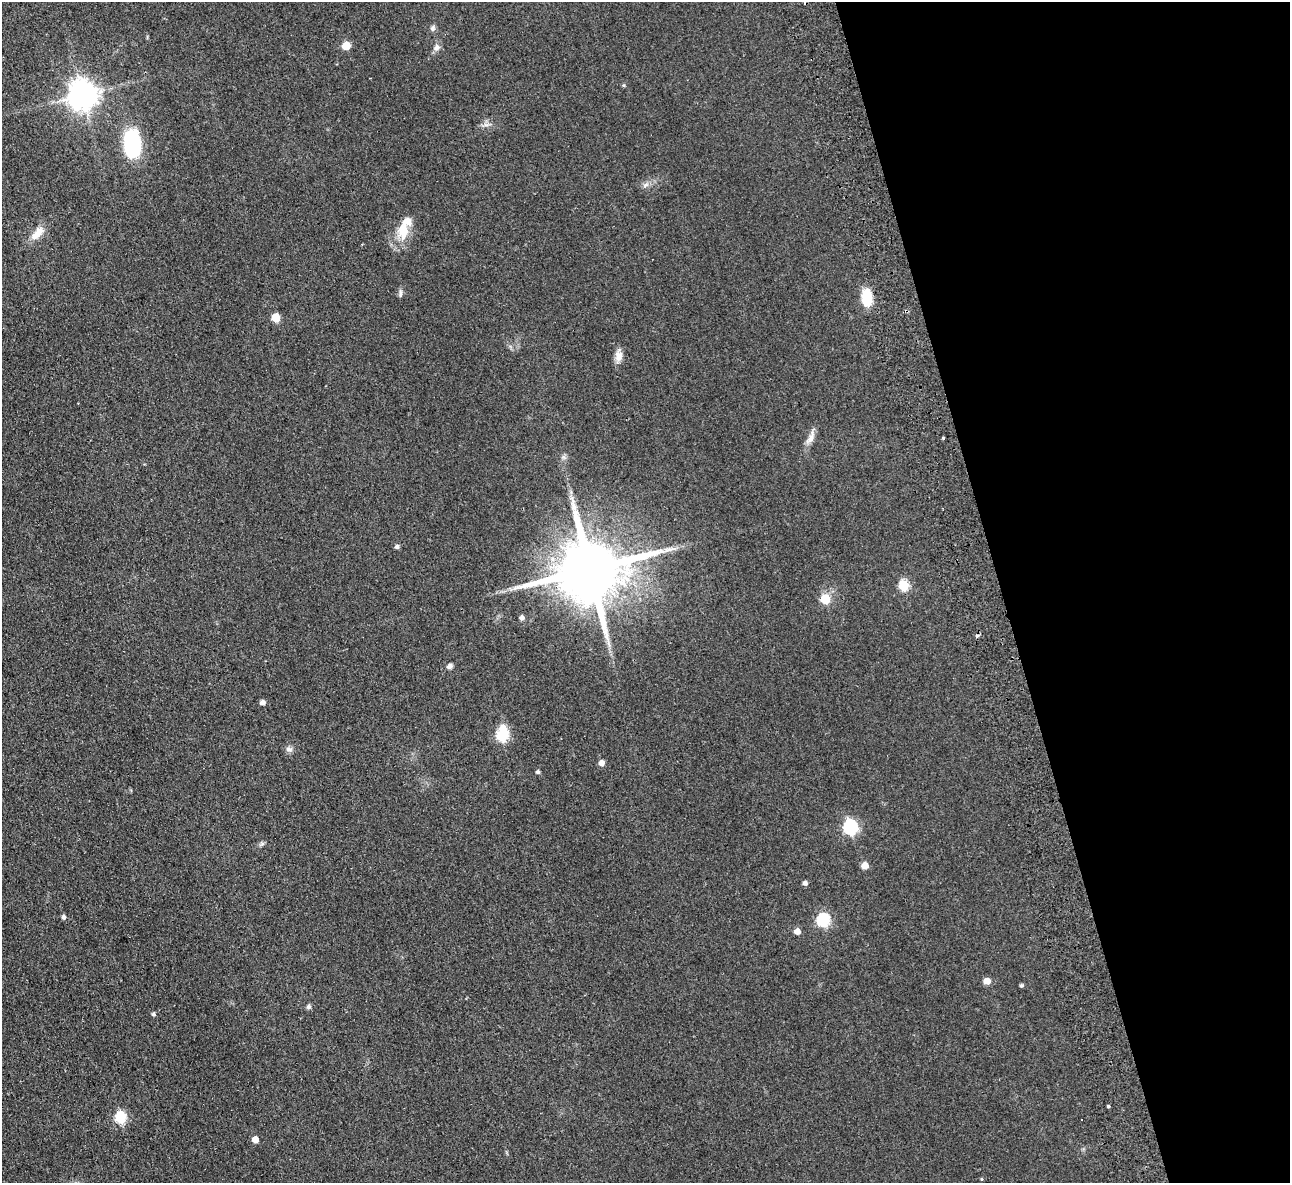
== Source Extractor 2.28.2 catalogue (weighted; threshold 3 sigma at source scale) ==
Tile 12 of 4 x 4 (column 4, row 3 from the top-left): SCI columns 3922-5209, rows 1465-2645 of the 5266 x 5170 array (HDU 1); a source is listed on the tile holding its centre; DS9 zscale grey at full resolution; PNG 1292 x 1185 px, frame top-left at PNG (2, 2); no overlay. Shown black and unused: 22% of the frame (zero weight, under 2 of 3 exposures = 3% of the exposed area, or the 3 px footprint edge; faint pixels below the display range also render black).
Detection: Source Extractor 2.28.2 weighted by HDU 2 'WHT'; one run over the whole footprint, this tile lists its part. Background 0.0851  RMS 0.0094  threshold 0.0421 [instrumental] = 3 sigma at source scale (4.5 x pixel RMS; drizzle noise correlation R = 1.50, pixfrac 1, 0.05/0.05 arcsec/px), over >= 5 px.
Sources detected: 44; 1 cosmic-ray / hot-pixel residue — not listed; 1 inside a brighter listed object's ellipse — not listed separately; the other 42 listed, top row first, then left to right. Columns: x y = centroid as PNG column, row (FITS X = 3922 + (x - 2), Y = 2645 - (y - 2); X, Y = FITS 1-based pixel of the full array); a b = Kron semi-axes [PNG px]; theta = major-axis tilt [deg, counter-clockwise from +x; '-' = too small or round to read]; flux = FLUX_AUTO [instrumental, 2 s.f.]
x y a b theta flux
433 28 8 6 68 2.5
346 46 5 5 - 24
437 47 9 8 - 4.3
624 85 5 3 - 0.95
83 95 9 9 - 1300
486 125 8 5 0 2.6
132 143 24 14 -89 100
645 185 9 5 27 3.1
403 230 21 13 85 20
37 233 20 10 49 12
400 293 12 4 87 2.3
867 297 14 9 -87 26
276 317 5 5 - 27
619 356 14 10 -89 7.1
811 438 21 8 61 6.9
943 438 3 3 - 2.3
397 547 5 4 - 2.3
590 569 19 16 13 9600
903 585 6 5 - 60
825 599 5 5 - 46
522 618 5 5 - 3.4
450 666 6 5 - 3.3
262 702 5 5 - 4.4
502 735 8 6 86 91
289 749 9 7 -17 3.3
601 763 5 5 - 6.1
538 772 4 4 - 2
850 827 7 6 - 160
262 844 7 4 1 1.7
865 865 5 5 - 13
805 883 5 4 - 3
63 917 5 4 - 2.6
823 920 6 6 - 100
797 931 5 5 - 7.7
987 981 5 5 - 12
1022 985 4 4 - 1.5
308 1007 7 6 - 2
153 1014 5 4 - 1.6
1108 1106 4 3 - 4.1
120 1117 6 6 - 90
255 1139 5 5 - 8.9
982 1179 5 3 - 0.87
Overlapping masked pixels (flux is a lower limit): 1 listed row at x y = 590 569